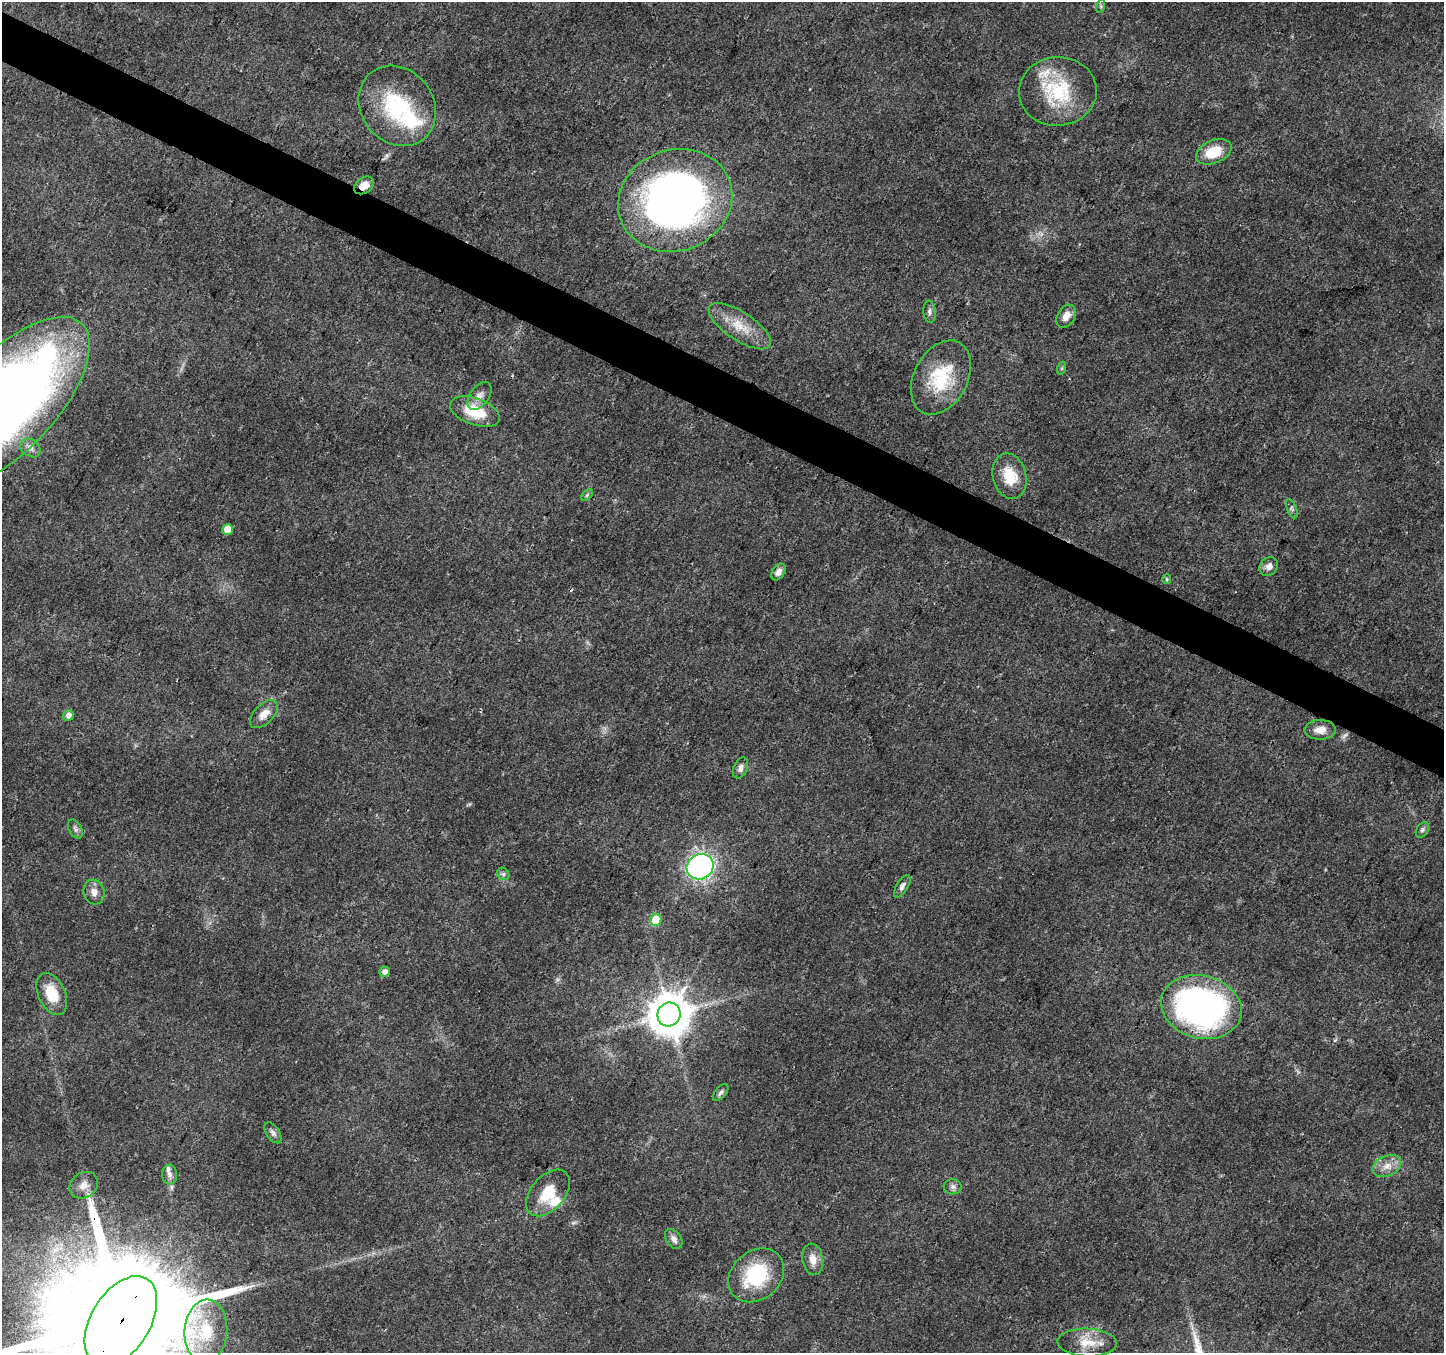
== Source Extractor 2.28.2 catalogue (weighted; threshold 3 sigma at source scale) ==
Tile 11 of 4 x 4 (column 3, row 3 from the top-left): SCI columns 2893-4334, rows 1619-2969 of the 5777 x 5873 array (HDU 1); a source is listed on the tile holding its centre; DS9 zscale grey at full resolution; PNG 1446 x 1355 px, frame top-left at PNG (2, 2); each listed source drawn as its Kron ellipse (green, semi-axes under 4 px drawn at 4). Shown black and unused: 4% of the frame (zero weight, under 3 of 4 exposures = <1% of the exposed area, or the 3 px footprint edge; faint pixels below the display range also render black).
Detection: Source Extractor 2.28.2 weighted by HDU 2 'WHT'; one run over the whole footprint, this tile lists its part. Background 0.0298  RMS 0.0024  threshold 0.0108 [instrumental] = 3 sigma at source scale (4.5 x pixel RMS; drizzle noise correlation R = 1.50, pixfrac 1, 0.0396/0.0396 arcsec/px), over >= 5 px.
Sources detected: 58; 2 too faint to see at this stretch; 1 cosmic-ray / hot-pixel residue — neither listed nor drawn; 5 inside a brighter listed object's ellipse — not listed separately; the other 50 listed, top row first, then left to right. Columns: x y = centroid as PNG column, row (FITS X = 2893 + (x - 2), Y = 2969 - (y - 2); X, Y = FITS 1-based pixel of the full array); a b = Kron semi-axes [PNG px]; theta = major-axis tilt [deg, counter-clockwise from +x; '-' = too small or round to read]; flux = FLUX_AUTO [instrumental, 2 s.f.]
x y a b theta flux
1101 6 6 4 73 0.41
1058 91 39 34 4 16
397 106 42 36 -52 23
1214 152 18 11 22 6.7
364 185 11 7 35 2.1
675 200 58 50 20 130
929 312 11 6 -85 0.73
1066 316 12 8 59 2.5
740 326 36 14 -34 6.1
1062 368 6 4 72 0.35
941 377 39 27 62 13
479 396 16 9 54 1.8
6 403 110 48 47 260
475 411 26 13 -20 8.1
30 448 11 8 -40 1.2
1009 476 23 16 -74 6.2
587 495 7 4 45 0.45
1292 509 10 4 -67 0.55
228 530 5 5 - 3.4
1269 566 10 8 46 1.6
778 572 9 6 56 1.4
1167 579 5 4 - 0.34
264 714 17 9 45 2.4
68 715 5 5 - 1.3
1320 730 16 10 1 2.4
741 768 11 7 67 1.2
75 829 10 6 -61 0.78
1422 830 8 5 58 0.64
700 867 14 12 31 61
503 874 7 5 -46 0.55
902 886 13 5 58 0.9
94 892 12 10 -74 1.8
656 920 6 5 - 9
385 972 5 5 - 1.1
52 994 22 13 -66 6.6
1201 1007 41 31 -14 88
669 1014 12 11 - 810
721 1092 10 5 49 0.68
273 1133 12 6 -56 0.9
1387 1166 15 10 25 2.6
170 1175 10 7 -90 1.1
84 1185 15 12 35 2
953 1187 9 7 -7 0.87
548 1193 27 17 49 7
674 1239 11 7 -55 1.3
813 1259 16 10 -81 2.4
756 1275 30 24 41 16
121 1321 50 29 59 13000
206 1331 32 21 86 10
1087 1343 30 14 -2 5
Overlapping masked pixels (flux is a lower limit): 4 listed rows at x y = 364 185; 1201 1007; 669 1014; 121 1321
Isophote crosses this tile's border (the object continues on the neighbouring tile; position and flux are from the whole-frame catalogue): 2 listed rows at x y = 6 403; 121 1321